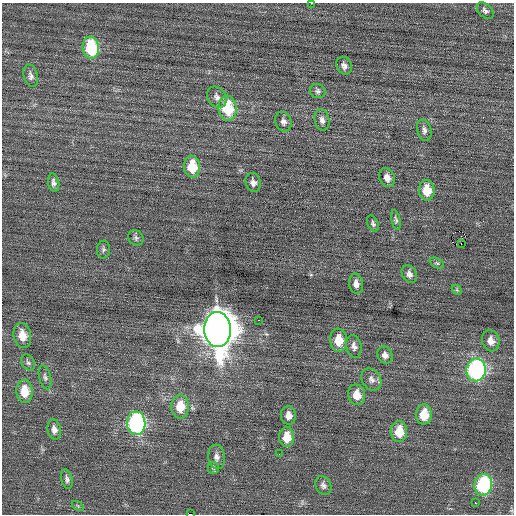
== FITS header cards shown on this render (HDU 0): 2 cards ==
NAXIS1  =                  512 / Axis length
NAXIS2  =                  512 / Axis length

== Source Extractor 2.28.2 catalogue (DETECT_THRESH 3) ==
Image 512 x 512 px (HDU 0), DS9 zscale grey, 1 PNG px = 1 image px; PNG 516 x 516 px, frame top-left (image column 1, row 512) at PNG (2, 3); each listed source drawn as its Kron ellipse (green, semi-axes under 4 px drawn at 4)
Background 0.0426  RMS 0.72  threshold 2.16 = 3 sigma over >= 5 px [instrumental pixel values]
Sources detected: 54; all 54 listed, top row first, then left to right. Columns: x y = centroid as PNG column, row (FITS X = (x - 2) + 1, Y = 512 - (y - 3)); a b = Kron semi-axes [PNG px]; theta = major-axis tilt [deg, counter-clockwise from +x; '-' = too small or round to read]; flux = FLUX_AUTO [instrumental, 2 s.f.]
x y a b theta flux
312 3 2 2 - 170
485 11 10 6 -44 160
91 48 11 8 -82 3200
344 66 9 7 -65 230
31 76 11 7 -74 200
318 91 8 7 - 140
217 97 11 9 -55 260
228 108 13 9 -83 2200
322 120 10 7 -77 230
283 122 10 8 -71 230
424 130 11 7 -76 200
192 167 11 8 -86 1400
387 178 10 7 -64 300
54 183 9 5 -78 170
253 183 10 7 -74 230
427 190 10 7 -84 990
396 220 10 4 -78 110
373 224 8 5 -67 120
136 238 8 7 - 130
461 244 3 2 - 44
103 250 9 6 81 110
437 263 7 4 -25 81
409 274 9 7 -61 220
356 284 10 7 -83 280
457 290 6 4 -46 69
258 320 2 2 - 130
217 330 17 13 -86 120000
22 335 13 8 -78 650
339 340 11 8 -84 860
491 341 11 8 -73 410
354 346 11 7 -78 210
385 355 9 7 -64 220
28 363 8 6 -61 130
476 370 11 9 85 8700
45 377 12 6 -75 150
371 379 12 9 -56 250
24 391 11 8 -86 990
357 395 10 8 -77 610
180 407 12 9 -90 1000
288 415 9 7 -83 340
424 415 10 8 88 1100
136 423 12 9 -89 8700
54 430 10 6 -77 270
399 432 10 8 -88 1000
287 437 10 7 88 770
279 454 3 2 - 41
217 457 12 8 -84 280
213 468 6 5 - 84
67 479 10 5 -75 160
323 485 10 7 -64 190
483 485 11 8 80 4600
475 502 3 2 - 100
78 506 7 4 -35 68
191 514 3 2 - 2100
At the frame edge (FLAGS 8, measured only in part): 2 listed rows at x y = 312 3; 191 514